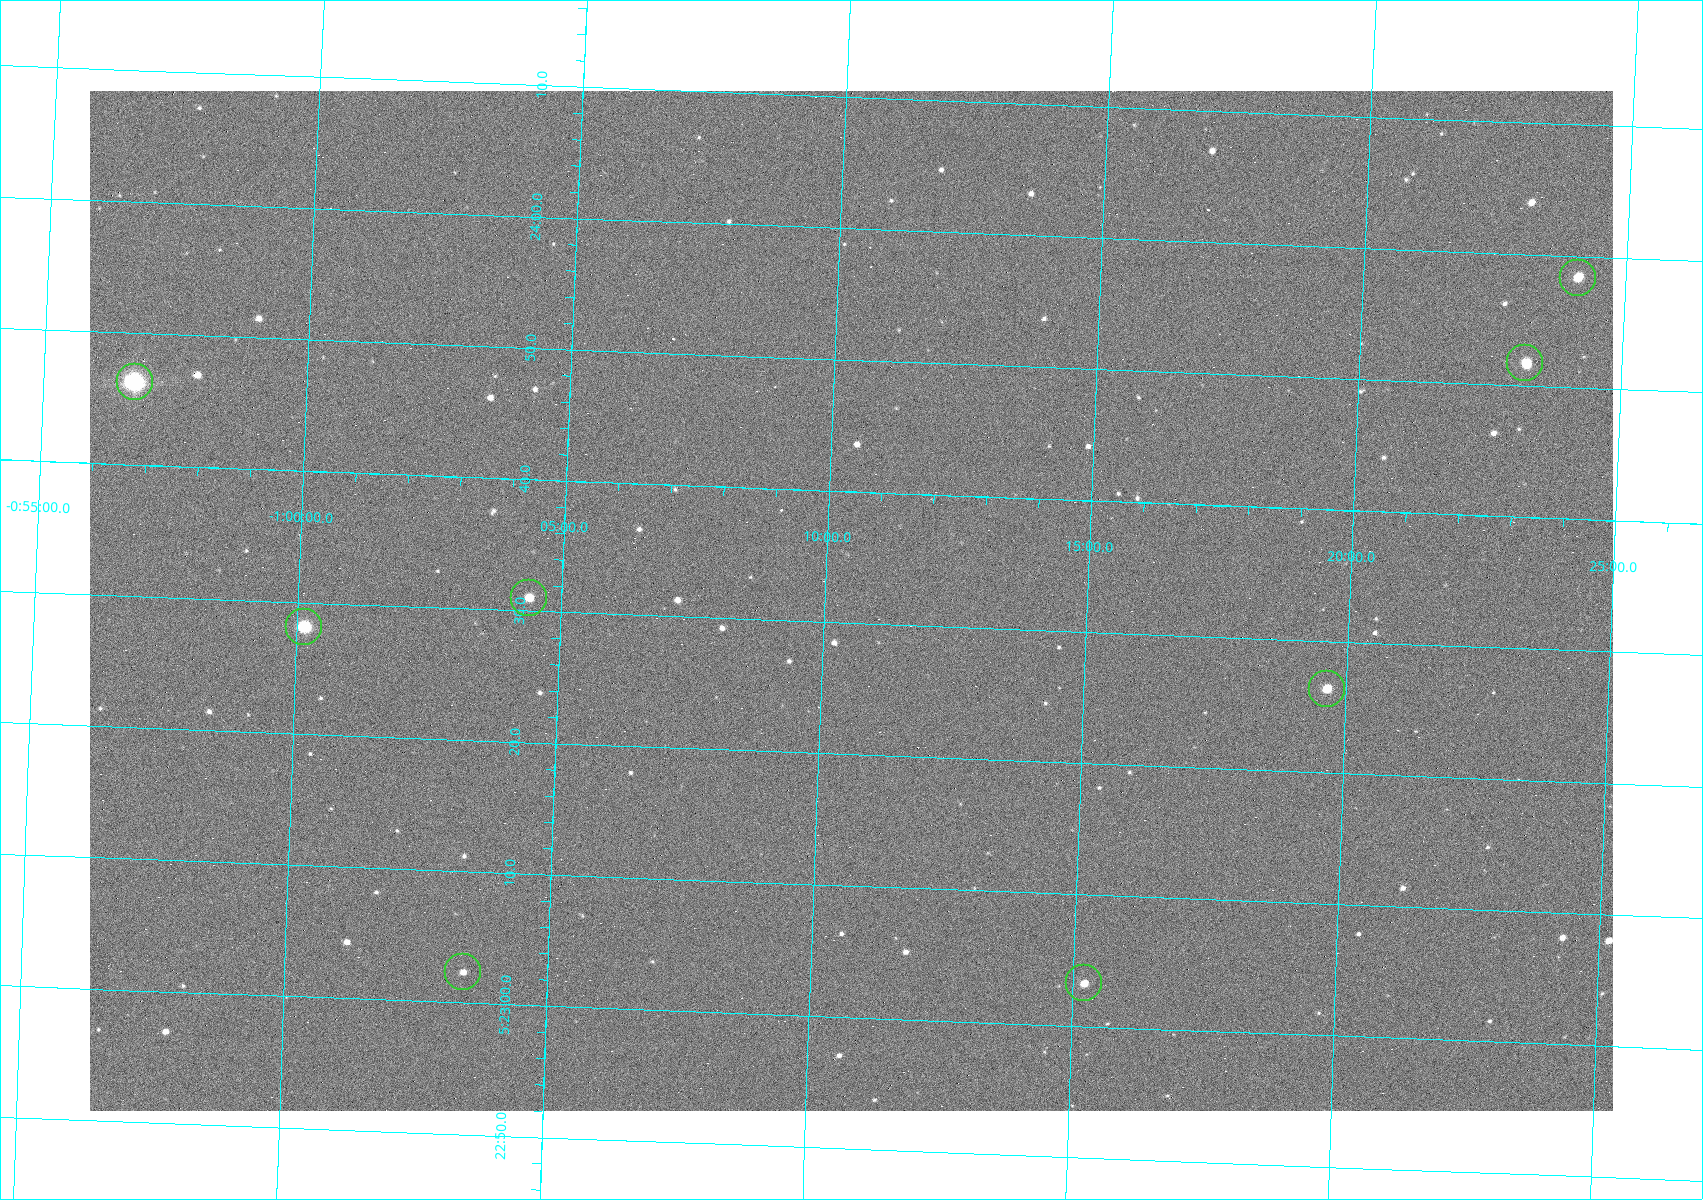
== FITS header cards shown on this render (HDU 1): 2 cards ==
NAXIS1  =                 1523
NAXIS2  =                 1020

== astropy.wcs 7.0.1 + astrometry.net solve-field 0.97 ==
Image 1523 x 1020 px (HDU 1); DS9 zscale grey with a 90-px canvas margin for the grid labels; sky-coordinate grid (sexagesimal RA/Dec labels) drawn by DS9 from the SOLVED WCS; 8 Tycho-2 reference stars matched to detected sources circled (green)
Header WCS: RA---TAN/DEC--TAN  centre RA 05:23:32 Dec -01:11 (80.88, -1.18 deg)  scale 1.14 arcsec/px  FOV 29.0' x 19.4'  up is +88 deg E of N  parity flipped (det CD > 0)
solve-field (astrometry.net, Tycho-2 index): VERIFIED the header's WCS against the Tycho-2 star catalogue (8 matches, 0 conflicts) and refined it, rather than solving blind
Solved WCS: RA---TAN-SIP/DEC--TAN-SIP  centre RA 05:23:32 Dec -01:11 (80.88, -1.18 deg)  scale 1.14 arcsec/px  FOV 29.0' x 19.4'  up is +88 deg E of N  parity flipped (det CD > 0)
The solver's refit moves the header's centre by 0.25 arcsec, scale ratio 1.001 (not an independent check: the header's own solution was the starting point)
Tycho-2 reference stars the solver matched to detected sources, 8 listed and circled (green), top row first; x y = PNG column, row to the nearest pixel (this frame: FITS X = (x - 90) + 1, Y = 1020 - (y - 91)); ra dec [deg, ICRS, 3 dp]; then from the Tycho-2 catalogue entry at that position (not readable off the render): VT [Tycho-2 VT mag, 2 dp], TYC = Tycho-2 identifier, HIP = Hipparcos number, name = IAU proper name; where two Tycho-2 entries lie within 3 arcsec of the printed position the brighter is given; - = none
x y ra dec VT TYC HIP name
1578 278 80.993 -1.402 10.12 4753-1097-1 - -
1525 363 80.966 -1.386 10.33 4753-1182-1 - -
135 382 80.943 -0.946 8.91 4753-387-1 - -
529 598 80.879 -1.073 10.48 4753-1534-1 - -
304 627 80.867 -1.002 7.84 4753-1205-1 25199 -
1327 689 80.860 -1.327 11.24 4753-1591-1 - -
463 972 80.760 -1.057 11.82 4753-1463-1 - -
1084 983 80.764 -1.254 10.69 4753-1358-1 - -